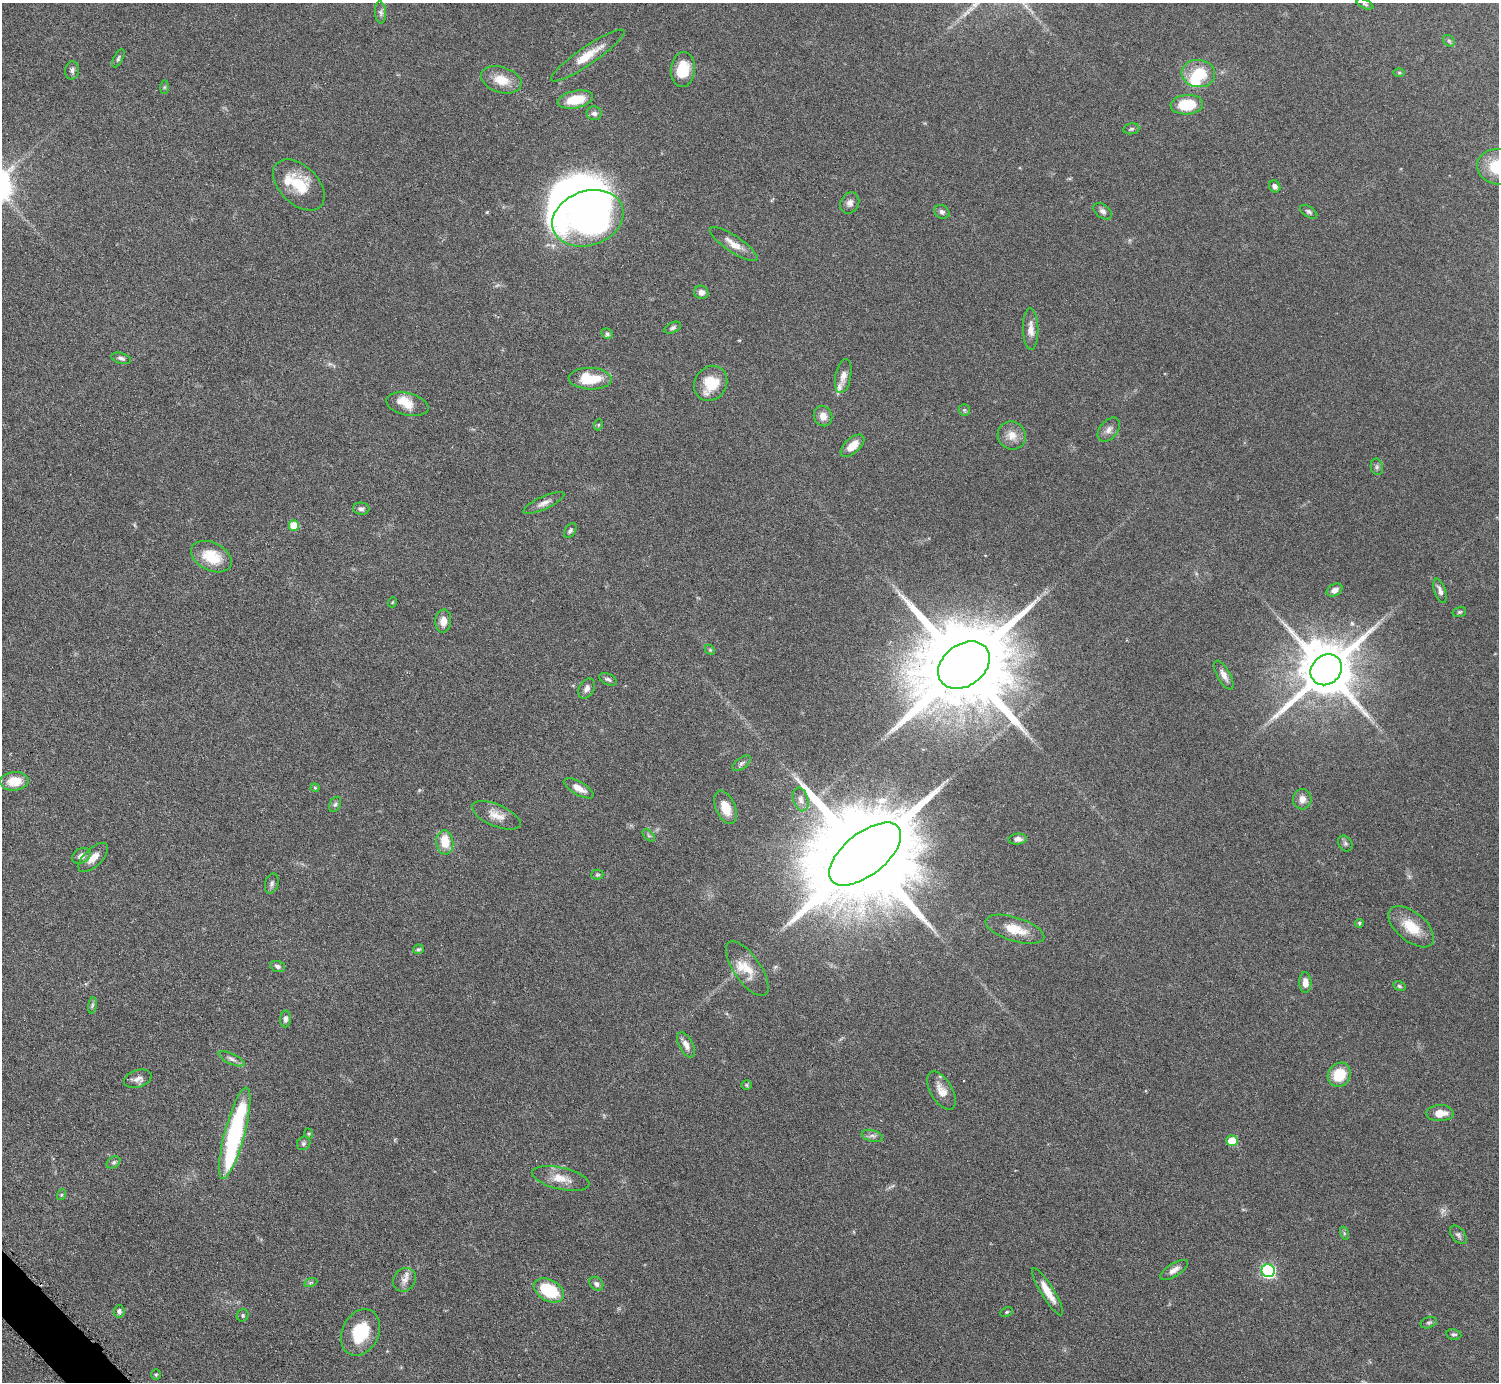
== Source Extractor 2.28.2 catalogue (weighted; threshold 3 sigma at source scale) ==
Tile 7 of 4 x 4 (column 3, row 2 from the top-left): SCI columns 3001-4497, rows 2926-4305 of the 5999 x 5997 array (HDU 1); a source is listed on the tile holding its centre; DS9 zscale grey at full resolution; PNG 1501 x 1384 px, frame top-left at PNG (2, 3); each listed source drawn as its Kron ellipse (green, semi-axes under 4 px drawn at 4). Shown black and unused: <1% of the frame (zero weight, under 3 of 6 exposures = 1% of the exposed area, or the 3 px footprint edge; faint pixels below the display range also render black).
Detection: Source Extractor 2.28.2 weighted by HDU 2 'WHT'; one run over the whole footprint, this tile lists its part. Background 0.0815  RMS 0.0036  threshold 0.0147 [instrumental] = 3 sigma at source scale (4.09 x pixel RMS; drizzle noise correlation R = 1.36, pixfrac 0.8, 0.05/0.05 arcsec/px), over >= 5 px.
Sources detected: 127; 2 too faint to see at this stretch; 3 inside a brighter object's white glare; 1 cosmic-ray / hot-pixel residue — neither listed nor drawn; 6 inside a brighter listed object's ellipse — not listed separately; the other 115 listed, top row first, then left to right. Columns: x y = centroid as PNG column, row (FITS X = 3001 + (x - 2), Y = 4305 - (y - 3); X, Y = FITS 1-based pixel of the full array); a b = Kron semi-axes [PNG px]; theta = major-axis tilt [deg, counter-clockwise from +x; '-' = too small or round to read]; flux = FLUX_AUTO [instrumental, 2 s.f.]
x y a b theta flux
1365 4 9 4 -26 0.56
380 12 11 5 -84 1.1
1449 41 6 5 - 0.53
588 55 44 9 34 7.4
118 58 10 4 62 0.72
683 69 17 12 85 10
72 70 9 7 80 1.1
1399 72 6 4 0 0.4
1198 73 17 13 -6 11
501 80 21 13 -17 6.1
164 87 7 4 89 0.45
575 100 18 8 12 9.1
1187 105 16 9 5 12
594 113 7 7 - 1.3
1131 129 8 5 10 0.73
1498 167 20 17 -11 12
299 185 31 19 -44 12
1275 186 6 5 - 1.2
850 203 11 9 61 1.7
1103 211 10 6 -38 1.3
942 212 8 6 -32 1
1309 212 9 5 -32 0.82
588 218 36 27 19 120
734 244 28 8 -34 4
701 292 7 6 - 1.8
673 328 9 5 24 0.76
1031 329 21 7 -89 2.9
607 334 6 5 - 0.73
121 358 10 5 -16 0.96
843 376 17 7 79 2.3
590 379 21 11 -2 11
711 383 18 16 56 9.9
407 404 21 11 -13 4.9
964 410 6 5 - 0.52
823 416 10 9 - 2.8
598 425 5 3 - 0.35
1109 430 14 8 50 1.9
1012 435 14 13 - 3.7
852 446 14 7 42 4.6
1377 467 8 6 -78 0.9
544 503 22 6 25 2.2
361 509 8 6 -5 1.1
294 525 5 5 - 7.2
570 531 8 5 57 0.77
211 557 21 14 -26 9.8
1334 590 8 6 28 1.9
1440 591 13 5 -71 1.6
393 602 5 3 - 0.28
1459 612 7 5 15 0.55
443 621 11 8 85 2.7
710 650 6 4 -45 0.42
964 665 28 20 36 8100
1326 670 17 14 43 2500
1224 675 16 6 -62 2.3
608 679 9 5 -24 0.86
587 688 11 7 61 1.5
741 763 10 5 37 1
14 781 14 9 4 6.1
315 788 4 4 - 0.37
579 788 16 6 -30 2.8
801 799 12 7 -73 1.6
1302 799 10 9 - 2.4
335 804 8 5 62 0.79
725 807 18 9 -67 6.3
496 815 26 11 -23 4.1
649 835 7 4 -44 0.6
1018 839 9 5 5 1.4
445 842 12 8 -84 7.3
1345 843 8 6 -58 0.83
865 854 43 21 39 13000
81 856 10 7 32 1.9
93 857 18 9 44 3.4
597 875 6 5 - 0.5
272 884 10 6 74 1
1359 923 4 4 - 0.61
1411 927 27 14 -39 8.5
1015 929 30 12 -17 8.1
418 949 5 5 - 0.58
278 966 8 5 -18 0.96
747 969 32 13 -55 6.5
1305 983 10 6 -88 2.6
1399 986 6 4 -27 0.54
92 1005 8 4 82 0.67
285 1019 8 5 87 1.1
686 1045 13 7 -62 2.3
232 1059 14 5 -25 1.4
1339 1075 12 11 - 8.9
138 1079 14 8 17 1.9
746 1085 5 4 - 0.43
941 1091 21 11 -59 3.8
1440 1113 14 8 2 4.1
235 1133 47 10 75 53
309 1134 5 3 - 0.35
872 1136 11 5 -15 1.2
1232 1141 6 5 - 8.7
304 1143 7 6 - 0.72
113 1162 7 5 34 0.69
561 1178 29 11 -13 5.1
61 1195 5 3 - 0.42
1344 1233 6 4 -72 0.48
1458 1235 11 6 -50 1
1174 1270 16 6 31 2.2
1268 1271 6 6 - 53
405 1280 12 10 51 2.3
311 1282 6 4 19 0.49
596 1284 8 6 -45 1.1
549 1290 16 10 -30 19
1048 1292 27 6 -58 5.1
119 1311 6 5 - 0.83
1007 1312 6 4 27 0.51
243 1315 6 5 - 0.65
1429 1323 8 5 19 0.7
360 1332 24 18 63 14
1454 1334 8 5 -9 0.7
156 1374 5 5 - 0.45
Isophote crosses this tile's border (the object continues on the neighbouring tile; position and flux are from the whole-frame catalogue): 1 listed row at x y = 1498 167